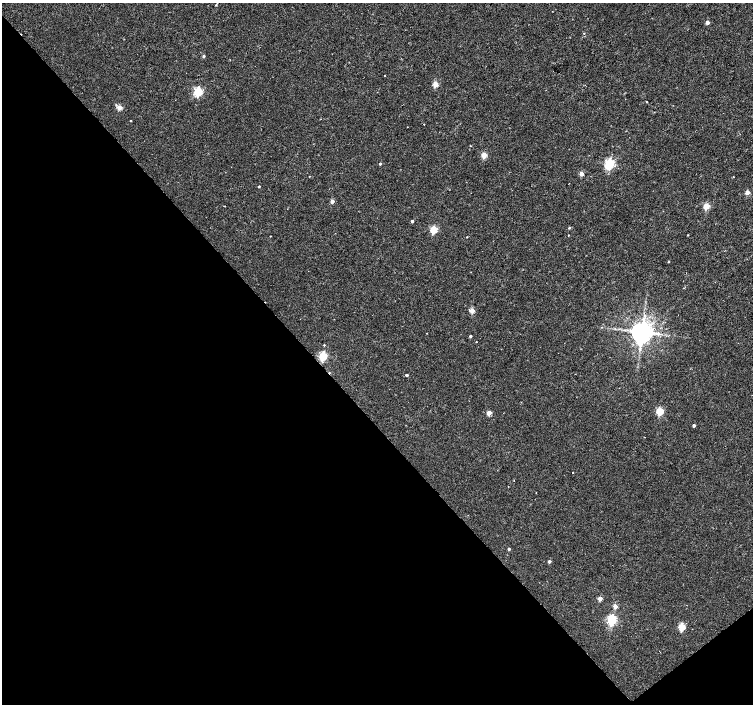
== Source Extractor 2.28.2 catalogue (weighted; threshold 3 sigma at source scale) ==
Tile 14 of 4 x 4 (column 2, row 4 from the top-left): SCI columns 1507-3007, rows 207-1610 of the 6008 x 5965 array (HDU 1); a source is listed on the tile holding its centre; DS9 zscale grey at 2 x 2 block average (1 PNG px = mean of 2 x 2 image px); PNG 755 x 706 px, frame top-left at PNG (2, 3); no overlay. Shown black and unused: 42% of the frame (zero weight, under 2 of 3 exposures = <1% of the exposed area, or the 3 px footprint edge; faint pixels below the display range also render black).
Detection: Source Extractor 2.28.2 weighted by HDU 2 'WHT'; one run over the whole footprint, this tile lists its part. Background 0.00282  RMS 0.0023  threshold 0.0105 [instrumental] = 3 sigma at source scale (4.5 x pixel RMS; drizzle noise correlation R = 1.50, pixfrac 1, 0.0396/0.0396 arcsec/px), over >= 5 px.
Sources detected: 52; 2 cosmic-ray / hot-pixel residue — not listed; the other 50 listed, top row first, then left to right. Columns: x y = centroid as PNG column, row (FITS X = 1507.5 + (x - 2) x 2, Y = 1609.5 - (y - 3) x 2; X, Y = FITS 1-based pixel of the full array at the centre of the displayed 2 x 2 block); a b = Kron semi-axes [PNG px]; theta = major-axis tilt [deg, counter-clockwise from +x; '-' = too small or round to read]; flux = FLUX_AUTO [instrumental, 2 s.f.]
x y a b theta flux
216 5 3 2 - 0.43
707 23 2 2 - 3.8
584 33 2 2 - 0.39
204 56 3 3 - 0.83
385 75 2 2 - 0.23
435 84 3 3 - 12
198 92 3 3 - 48
647 102 2 2 - 0.52
116 105 3 2 - 0.45
119 108 3 3 - 9.9
130 121 2 2 - 0.43
424 124 2 2 - 0.25
470 146 2 2 - 0.24
484 155 3 3 - 13
380 164 2 2 - 0.87
609 164 4 3 - 65
581 174 3 2 - 6.2
309 176 2 2 - 0.26
259 187 2 2 - 0.77
747 192 3 2 - 5.7
332 201 3 3 - 3.5
224 206 2 2 - 0.36
706 206 3 3 - 16
412 221 2 2 - 1.1
569 228 3 3 - 0.51
434 230 3 3 - 25
568 235 2 2 - 0.27
688 235 2 2 - 0.32
270 236 2 2 - 0.28
467 237 2 2 - 0.28
668 262 3 2 - 0.33
472 310 3 3 - 9.2
642 332 6 5 - 620
427 333 2 2 - 0.2
470 336 2 2 - 1
476 342 2 2 - 0.38
324 345 2 2 - 1.5
323 356 3 3 - 40
407 375 2 2 - 1.8
660 411 3 3 - 26
489 413 3 2 - 8.3
694 425 2 2 - 1.5
573 472 2 2 - 0.67
514 480 2 2 - 0.21
509 549 2 2 - 1.2
549 561 2 2 - 1.6
600 598 3 2 - 6
615 606 3 2 - 5.7
612 620 4 3 - 59
682 627 3 3 - 21
Diffuse or blended objects may show on this block-average render without a row.